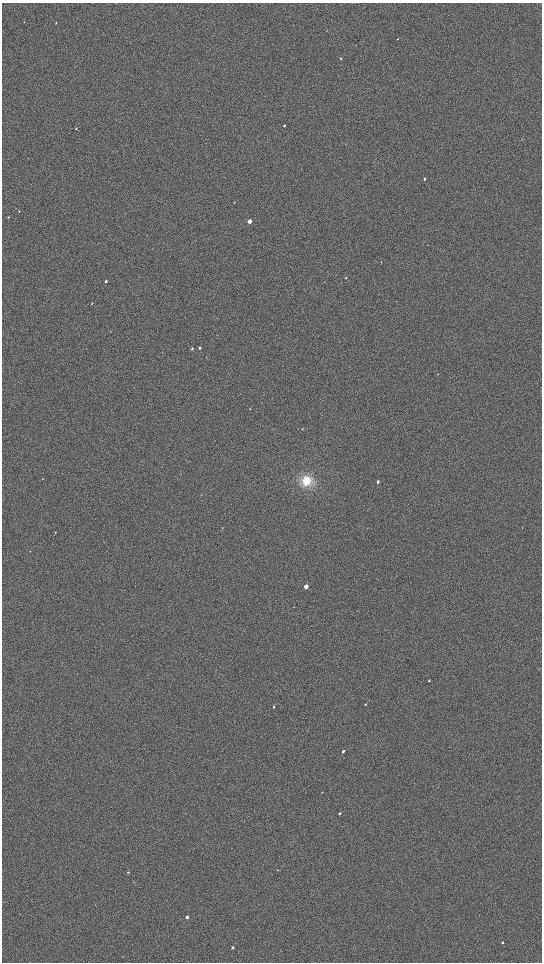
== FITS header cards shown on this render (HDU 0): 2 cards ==
NAXIS1  =                 1080 / length of data axis 1
NAXIS2  =                 1920 / length of data axis 2

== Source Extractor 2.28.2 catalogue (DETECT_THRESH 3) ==
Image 1080 x 1920 px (HDU 0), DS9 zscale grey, zoomed out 1/2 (1 PNG px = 2 x 2 image px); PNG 544 x 964 px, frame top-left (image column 1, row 1919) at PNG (2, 3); no overlay
Background 907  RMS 120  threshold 370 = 3 sigma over >= 5 px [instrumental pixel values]
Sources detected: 30; all 30 listed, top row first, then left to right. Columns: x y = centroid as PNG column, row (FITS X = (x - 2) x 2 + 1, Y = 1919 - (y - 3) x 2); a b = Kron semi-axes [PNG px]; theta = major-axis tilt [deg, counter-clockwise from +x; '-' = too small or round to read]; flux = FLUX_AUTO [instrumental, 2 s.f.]
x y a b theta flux
24 22 3 2 - 9600
56 23 3 2 - 16000
398 39 2 1 - 6000
341 58 3 2 - 18000
284 125 3 2 - 15000
76 129 3 2 - 12000
424 179 3 2 - 26000
19 211 2 2 - 8600
8 217 3 2 - 10000
250 221 3 2 - 190000
346 278 3 2 - 9300
106 281 3 2 - 32000
92 303 3 2 - 12000
199 348 3 2 - 28000
192 349 3 2 - 19000
250 409 3 2 - 8300
306 481 12 10 77 420000
378 482 3 2 - 45000
55 532 3 2 - 7400
306 586 3 2 - 180000
429 681 3 2 - 22000
365 704 3 2 - 11000
274 707 3 2 - 21000
343 751 2 2 - 51000
340 813 2 2 - 39000
277 870 3 2 - 8700
128 872 2 2 - 19000
187 917 2 2 - 110000
502 942 2 2 - 40000
232 948 2 2 - 62000